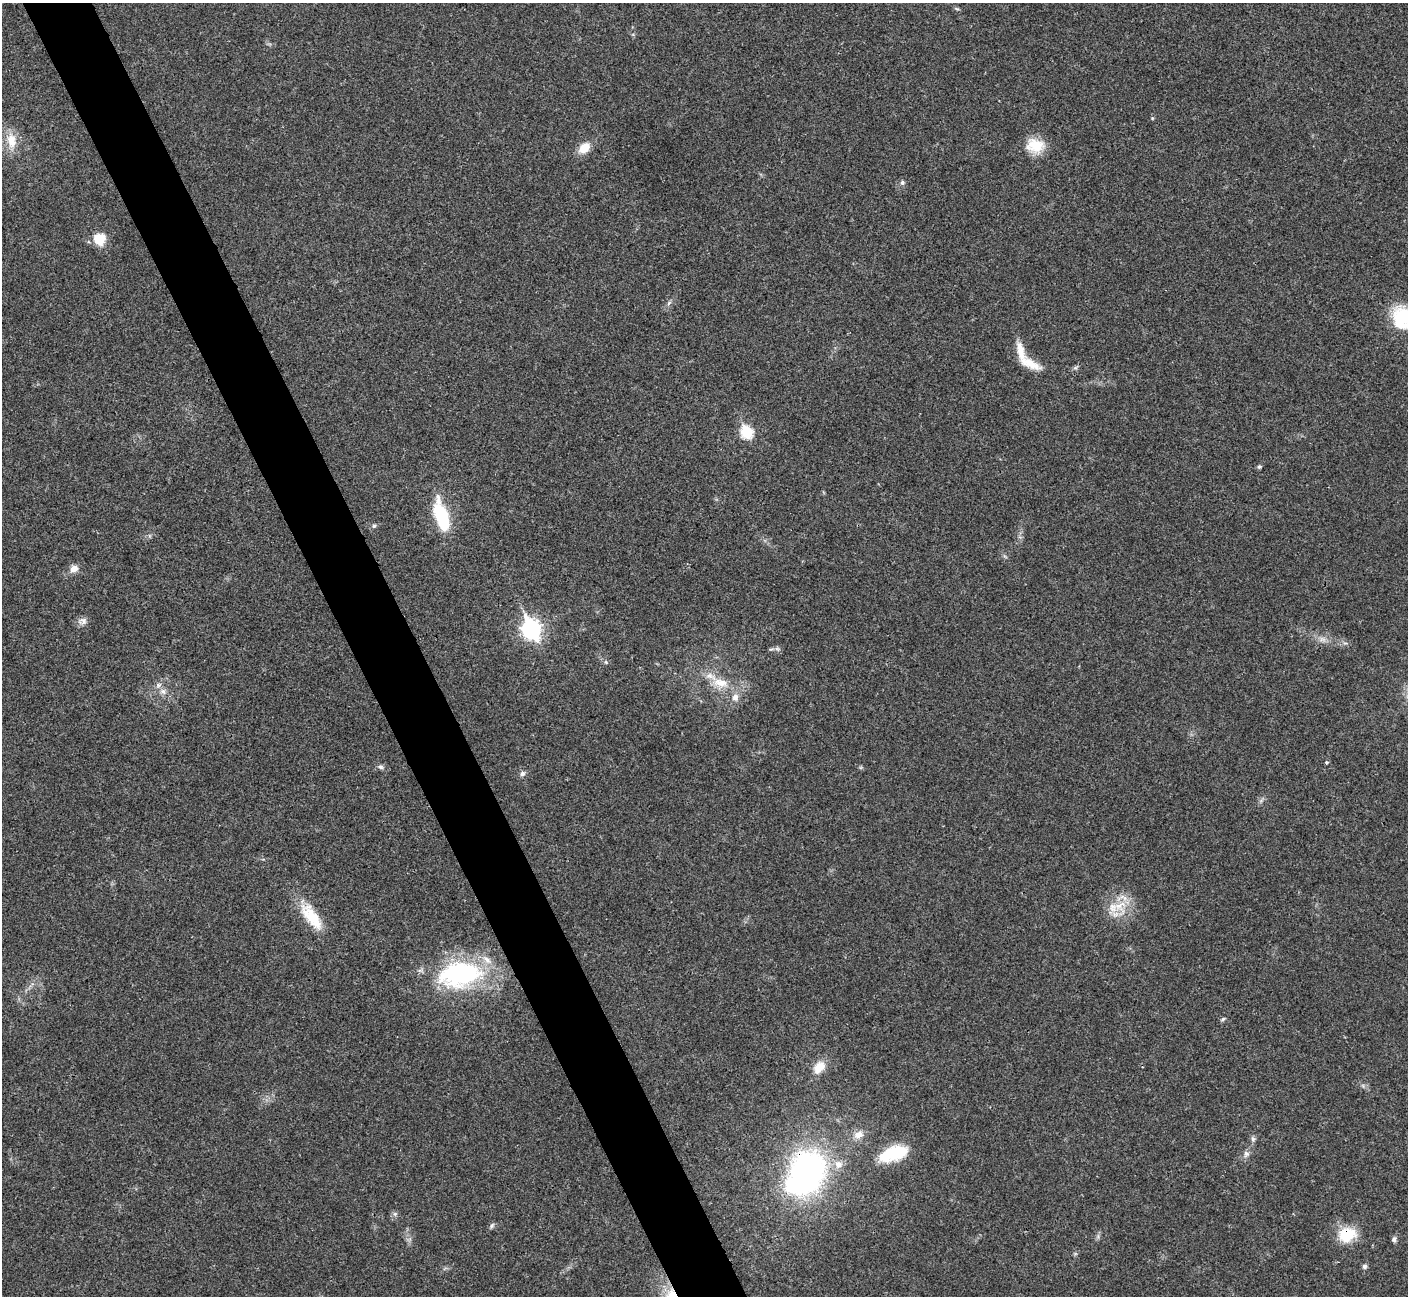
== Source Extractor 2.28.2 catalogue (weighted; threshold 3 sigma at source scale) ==
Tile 11 of 4 x 4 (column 3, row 3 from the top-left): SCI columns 2813-4218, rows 1450-2743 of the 5629 x 5617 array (HDU 1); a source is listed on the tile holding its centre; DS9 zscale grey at full resolution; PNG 1410 x 1298 px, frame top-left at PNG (2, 3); no overlay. Shown black and unused: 5% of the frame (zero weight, under 3 of 4 exposures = <1% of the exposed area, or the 3 px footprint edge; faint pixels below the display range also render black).
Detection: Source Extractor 2.28.2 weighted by HDU 2 'WHT'; one run over the whole footprint, this tile lists its part. Background 0.022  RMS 0.004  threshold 0.0179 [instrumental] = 3 sigma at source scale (4.5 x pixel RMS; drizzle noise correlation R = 1.50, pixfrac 1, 0.05/0.05 arcsec/px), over >= 5 px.
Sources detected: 45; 1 inside a brighter object's white glare — not listed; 3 inside a brighter listed object's ellipse — not listed separately; the other 41 listed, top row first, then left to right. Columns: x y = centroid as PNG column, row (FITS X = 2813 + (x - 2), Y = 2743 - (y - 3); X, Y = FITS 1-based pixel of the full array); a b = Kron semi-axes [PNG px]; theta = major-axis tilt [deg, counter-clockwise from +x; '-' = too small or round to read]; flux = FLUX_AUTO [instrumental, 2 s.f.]
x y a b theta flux
957 9 6 4 -19 0.54
11 141 21 12 -83 6.5
1035 145 23 17 -9 9.3
584 148 16 10 42 5.6
902 182 6 6 - 0.88
99 239 14 13 - 7.7
669 303 8 4 53 0.83
1403 318 30 24 -66 20
1030 363 31 10 -25 7
746 432 7 6 - 32
1259 467 6 5 - 0.63
441 516 30 11 -74 26
374 526 6 5 - 0.73
74 569 11 9 27 2.6
83 621 11 10 - 2
531 629 9 8 - 150
1322 639 10 6 -29 1.8
777 649 7 4 18 0.8
606 662 6 5 - 0.7
720 683 23 12 -11 7.7
163 691 10 6 -49 1.8
735 697 11 9 -82 2.6
1326 762 4 4 - 0.56
381 767 7 6 - 1
522 774 8 6 45 1.2
1119 905 22 20 -4 11
311 917 40 15 -53 13
460 974 46 26 9 60
1223 1019 7 4 36 0.62
819 1067 17 11 50 6.1
858 1135 14 10 19 3.4
1253 1139 6 6 - 0.92
894 1153 32 14 18 18
1246 1154 9 7 47 1.6
838 1164 10 10 - 3.4
809 1170 32 29 -51 96
395 1214 6 6 - 0.86
492 1226 8 5 63 0.86
1347 1235 22 17 20 12
1394 1239 7 6 - 1.2
1364 1266 7 6 - 0.96
Overlapping masked pixels (flux is a lower limit): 2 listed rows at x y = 809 1170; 1347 1235
Isophote crosses this tile's border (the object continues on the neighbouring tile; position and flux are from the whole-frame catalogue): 1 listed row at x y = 1403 318
Unlisted compact peaks at least as high as the median listed source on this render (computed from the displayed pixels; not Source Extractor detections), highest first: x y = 1152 118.